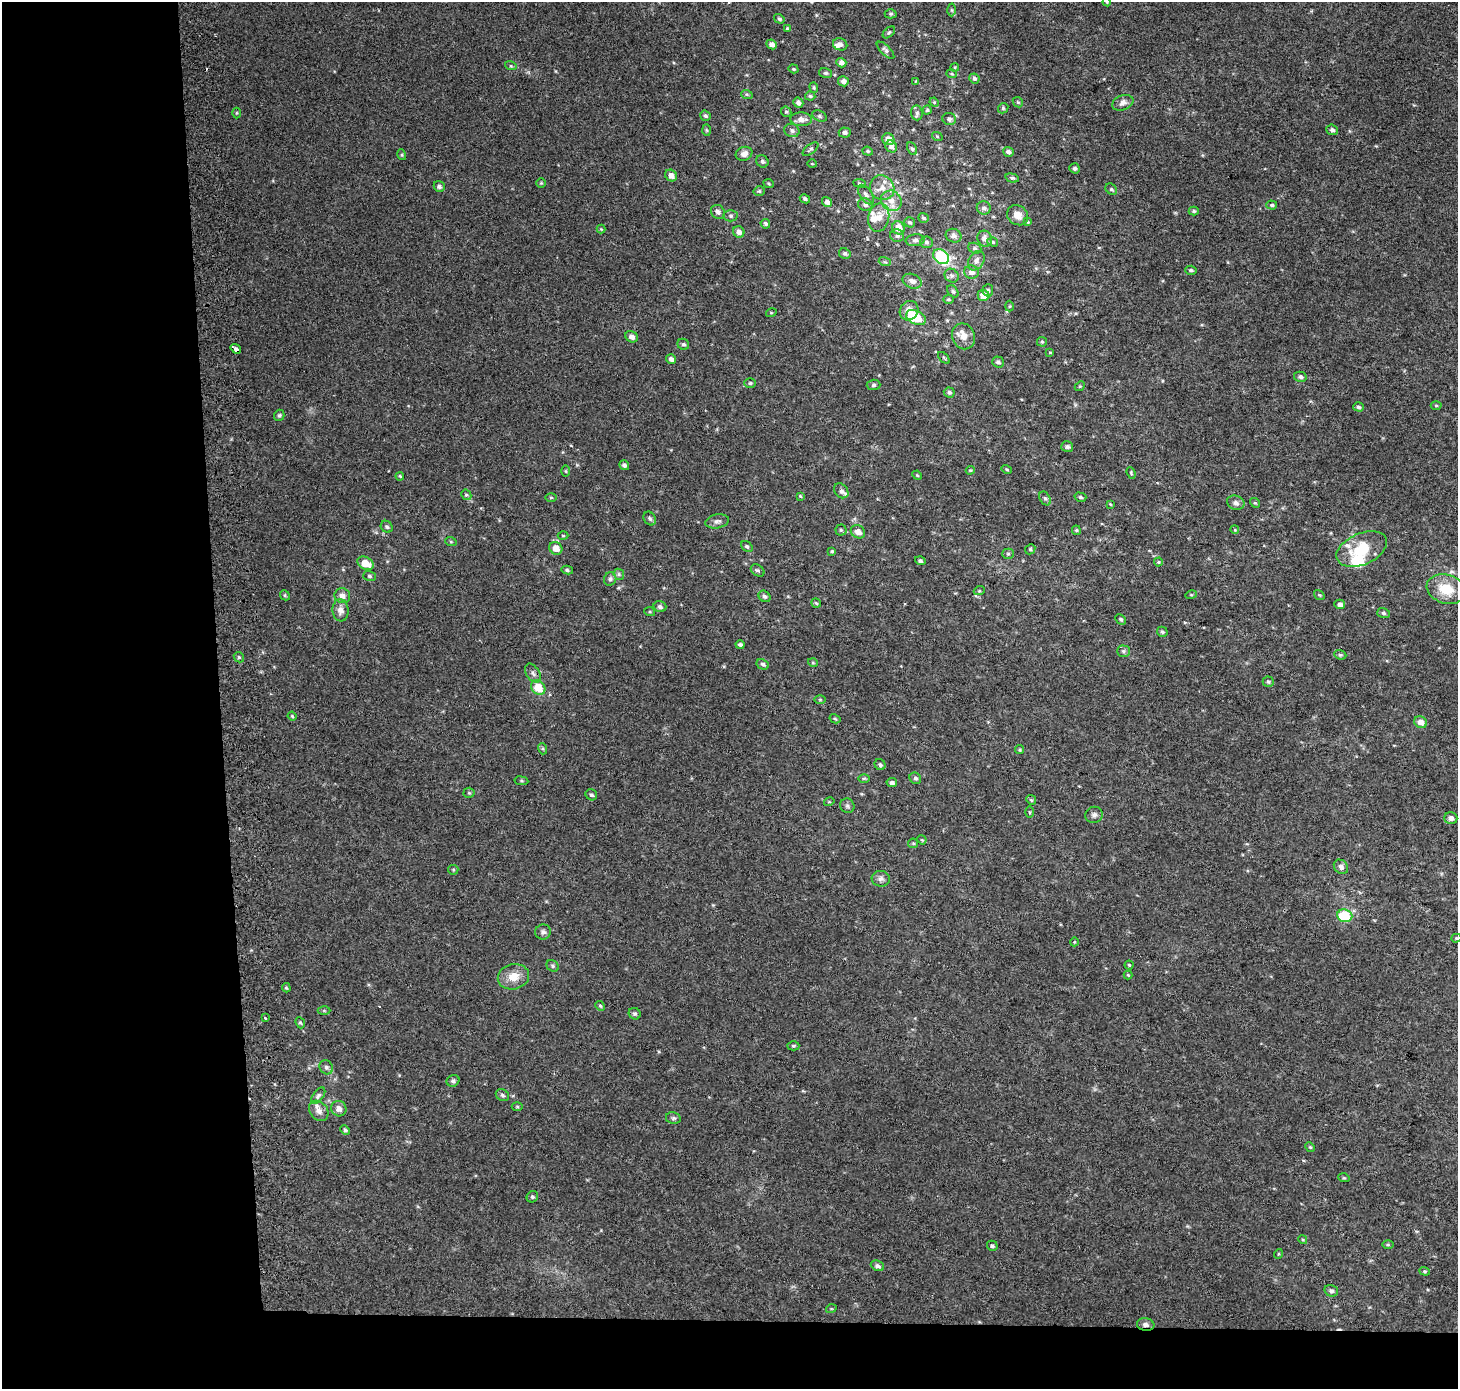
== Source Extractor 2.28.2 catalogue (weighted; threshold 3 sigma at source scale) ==
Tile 7 of 3 x 3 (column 1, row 3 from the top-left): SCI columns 73-1528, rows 1-1387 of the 4514 x 4169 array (HDU 1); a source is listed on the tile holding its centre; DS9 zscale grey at full resolution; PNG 1460 x 1391 px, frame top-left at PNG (2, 2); each listed source drawn as its Kron ellipse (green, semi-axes under 4 px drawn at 4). Shown black and unused: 19% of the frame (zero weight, under 2 of 3 exposures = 2% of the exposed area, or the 3 px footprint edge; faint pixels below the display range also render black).
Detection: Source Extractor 2.28.2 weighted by HDU 2 'WHT'; one run over the whole footprint, this tile lists its part. Background 0.0549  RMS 0.012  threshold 0.054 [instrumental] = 3 sigma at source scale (4.5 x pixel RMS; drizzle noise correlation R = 1.50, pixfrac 1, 0.0396/0.0396 arcsec/px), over >= 5 px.
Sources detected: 252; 2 cosmic-ray / hot-pixel residue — neither listed nor drawn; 8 inside a brighter listed object's ellipse — not listed separately; the other 242 listed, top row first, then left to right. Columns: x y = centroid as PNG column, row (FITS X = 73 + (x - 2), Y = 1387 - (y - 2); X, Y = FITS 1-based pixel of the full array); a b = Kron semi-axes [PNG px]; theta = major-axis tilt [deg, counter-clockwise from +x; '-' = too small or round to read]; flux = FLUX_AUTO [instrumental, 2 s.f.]
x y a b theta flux
1107 2 4 3 - 1
952 10 6 4 -89 1.7
891 14 6 4 1 1.8
779 19 5 4 - 2
787 29 4 3 - 1.4
889 32 7 4 41 1.8
772 44 5 5 - 5.3
840 44 7 6 - 4.4
885 50 11 4 -44 2.9
841 63 5 4 - 5.7
511 66 6 3 -17 1.3
955 67 4 3 - 1.1
793 69 5 4 - 1.3
826 73 7 5 -14 1.9
951 74 5 3 - 1.4
974 79 5 5 - 2.8
843 81 5 5 - 5.2
916 81 4 3 - 0.81
814 87 5 4 - 1.5
747 95 6 4 -20 1.6
810 96 5 4 - 2
934 102 5 4 - 1.2
1018 102 6 4 -44 1.5
798 103 5 4 - 4.1
1123 103 11 7 21 6.1
1003 108 6 5 - 1.8
927 110 4 4 - 1.6
786 112 5 5 - 1.9
236 113 5 3 - 1.2
917 113 7 6 - 3
705 116 5 4 - 2.5
819 116 7 5 -27 2.1
801 119 11 7 -2 8
949 119 7 6 - 3.3
706 130 6 4 -88 1.7
1332 130 5 5 - 3.1
792 131 7 6 - 3.8
845 133 6 5 - 3.1
937 136 5 3 - 1.1
888 139 6 5 - 11
891 146 6 5 - 5.3
810 149 9 4 37 2.5
912 149 6 4 -62 2.2
868 151 5 4 - 1.5
1008 152 5 5 - 3.8
744 154 8 7 - 6.3
402 155 5 3 - 1.3
762 161 6 6 - 2.6
812 164 4 3 - 0.99
1075 168 5 5 - 2.7
671 176 6 5 - 7.8
1012 178 7 4 -15 2.1
541 183 4 4 - 1.3
859 183 6 4 -7 1.6
769 184 5 3 - 1.3
439 186 6 5 - 3.2
882 188 13 11 -46 13
1111 189 6 5 - 2.1
759 191 5 5 - 1.7
866 195 11 6 -55 4.3
805 199 5 4 - 2.5
891 201 11 9 -44 10
827 202 5 4 - 4.8
865 205 7 6 - 3.4
1272 205 5 4 - 1.9
984 208 7 6 - 3.7
1194 211 5 4 - 2.1
718 212 7 6 - 4.2
1018 215 11 9 -38 10
730 216 7 5 0 2.5
879 218 14 10 76 13
923 218 5 4 - 2.1
909 222 5 5 - 2.1
1028 222 4 4 - 1.4
765 224 5 4 - 2.3
898 228 7 6 - 13
601 229 4 4 - 1.1
739 232 6 5 - 5.8
897 236 7 6 - 3.4
954 236 8 6 -24 3.8
985 239 8 7 - 4.8
915 240 10 6 6 4
926 242 6 6 - 3
993 242 5 4 - 1.6
975 248 7 5 -21 2.4
845 253 6 5 - 2.5
941 257 9 6 -37 79
976 261 10 7 57 5.3
885 262 6 3 -17 1.5
1191 270 6 4 -6 2.4
972 272 7 6 - 5.4
952 276 7 6 - 2.9
912 281 10 7 -24 5.8
988 290 6 5 - 2.2
953 291 7 5 -50 2.3
983 295 6 5 - 13
948 299 5 4 - 1.4
1009 306 5 3 - 1.2
909 311 10 9 - 9.8
771 313 5 3 - 1.1
916 317 10 6 -25 43
963 336 13 11 -69 11
632 337 6 5 - 6.5
1042 342 5 5 - 1.6
683 344 6 5 - 2.6
236 349 6 3 -35 4.4
1050 352 4 3 - 1.8
944 358 7 3 -45 1.4
671 359 5 4 - 4.1
998 362 6 5 - 3.4
1300 377 6 5 - 3.2
750 383 6 5 - 2
874 385 7 5 3 2.2
1080 386 5 4 - 1.4
949 392 5 5 - 2.7
1436 406 5 3 - 1.3
1358 407 5 4 - 2.5
279 415 6 5 - 2
1067 447 6 5 - 3.1
624 465 5 4 - 3.1
1007 469 5 4 - 1.6
970 470 4 3 - 1.2
566 471 6 4 -89 1.3
1131 473 6 3 -68 1.3
917 475 5 4 - 1.2
400 476 4 3 - 1.4
841 491 8 6 -48 3.7
466 495 5 5 - 1.8
800 496 4 3 - 1
551 497 6 4 -1 1.4
1080 497 6 4 -15 2.1
1045 498 7 5 -61 2.7
1236 503 9 7 -21 4.8
1255 503 5 4 - 1.5
1110 504 4 3 - 0.99
650 519 7 5 -57 2.8
717 521 12 7 11 4.3
387 527 6 5 - 2.4
841 530 5 5 - 1.8
1076 530 5 4 - 1.4
1235 530 4 3 - 0.98
858 532 7 6 - 7.3
563 536 5 3 - 1.2
451 542 6 4 -19 1.3
747 546 6 4 -37 2.2
556 548 7 6 - 12
1030 549 5 5 - 1.6
1362 549 27 15 23 39
832 551 4 4 - 1.4
1008 554 5 5 - 1.8
920 561 5 4 - 2.5
1158 562 4 4 - 1.2
365 563 8 6 -30 18
567 570 6 4 -12 2
758 570 7 5 -36 2.4
619 574 6 5 - 2.1
369 576 6 5 - 2.1
610 579 7 6 - 3
1446 589 20 14 -18 28
979 591 5 3 - 1.1
285 595 5 4 - 1.4
1191 595 5 3 - 1.2
1319 595 6 3 -34 1.2
342 596 8 7 - 6.1
764 596 6 5 - 2.9
816 603 5 4 - 1.6
1340 604 5 4 - 4.1
660 607 6 5 - 3.4
340 610 11 8 -84 7.7
650 612 5 3 - 1.3
1383 613 6 5 - 2.3
1121 619 6 4 -45 1.8
1162 632 5 5 - 2.2
740 645 4 4 - 2.4
1123 651 6 5 - 2.4
1340 655 6 4 -20 1.9
239 657 5 5 - 2
813 663 5 3 - 1.1
763 664 6 5 - 2.8
533 673 10 6 -56 4.3
1268 682 6 5 - 2.1
538 688 8 6 -48 23
820 699 5 3 - 1.2
292 716 4 3 - 1.2
835 719 6 4 -29 1.5
1421 722 6 5 - 9.4
543 749 5 3 - 1.4
1020 750 4 4 - 1.5
880 765 6 5 - 2.3
864 778 6 3 0 1.5
915 778 6 5 - 2.4
521 781 7 3 -8 1.4
892 783 5 4 - 3.4
469 793 5 5 - 1.4
591 795 6 5 - 2.5
1031 800 5 4 - 1.5
829 802 5 3 - 0.97
847 806 7 7 - 2.9
1030 812 5 3 - 1.3
1094 815 9 8 - 4.1
1451 818 6 6 - 4.8
922 840 5 4 - 1.2
913 843 5 4 - 1.4
1341 867 8 6 -44 4
453 870 5 5 - 1.4
881 879 9 8 - 4.4
1345 916 8 6 -9 42
543 932 8 7 - 3.7
1456 938 5 4 - 1.4
1074 942 4 3 - 0.91
1129 965 4 4 - 1.4
553 966 6 5 - 2.1
1128 975 4 4 - 1.1
513 977 16 12 12 17
286 988 5 3 - 1.3
600 1006 5 4 - 1.7
324 1011 6 4 -1 1.7
635 1014 6 5 - 2.6
265 1018 3 2 - 2.9
300 1023 6 4 -66 1.9
793 1046 6 4 -1 1.7
326 1067 7 6 - 3.4
453 1081 6 5 - 2.9
502 1095 7 5 -32 2.6
318 1096 10 5 53 2.9
517 1106 5 3 - 1.2
339 1109 8 7 - 7.2
319 1111 11 8 -50 7.4
673 1118 7 5 -12 2.5
345 1130 5 4 - 2.2
1310 1147 5 4 - 1.4
1344 1178 6 3 -17 1.2
532 1197 6 5 - 2.4
1303 1240 4 3 - 1.3
1388 1245 5 4 - 1.4
992 1246 5 5 - 2.5
1278 1254 5 3 - 0.98
877 1266 7 5 -24 3.6
1425 1271 5 4 - 1.5
1331 1291 7 5 -14 3.3
831 1309 5 3 - 1.1
1146 1325 9 6 -9 4.5
Overlapping masked pixels (flux is a lower limit): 2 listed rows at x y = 236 349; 1146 1325
Isophote crosses this tile's border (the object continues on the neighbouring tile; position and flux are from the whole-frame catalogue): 2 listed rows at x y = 1107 2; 1456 938